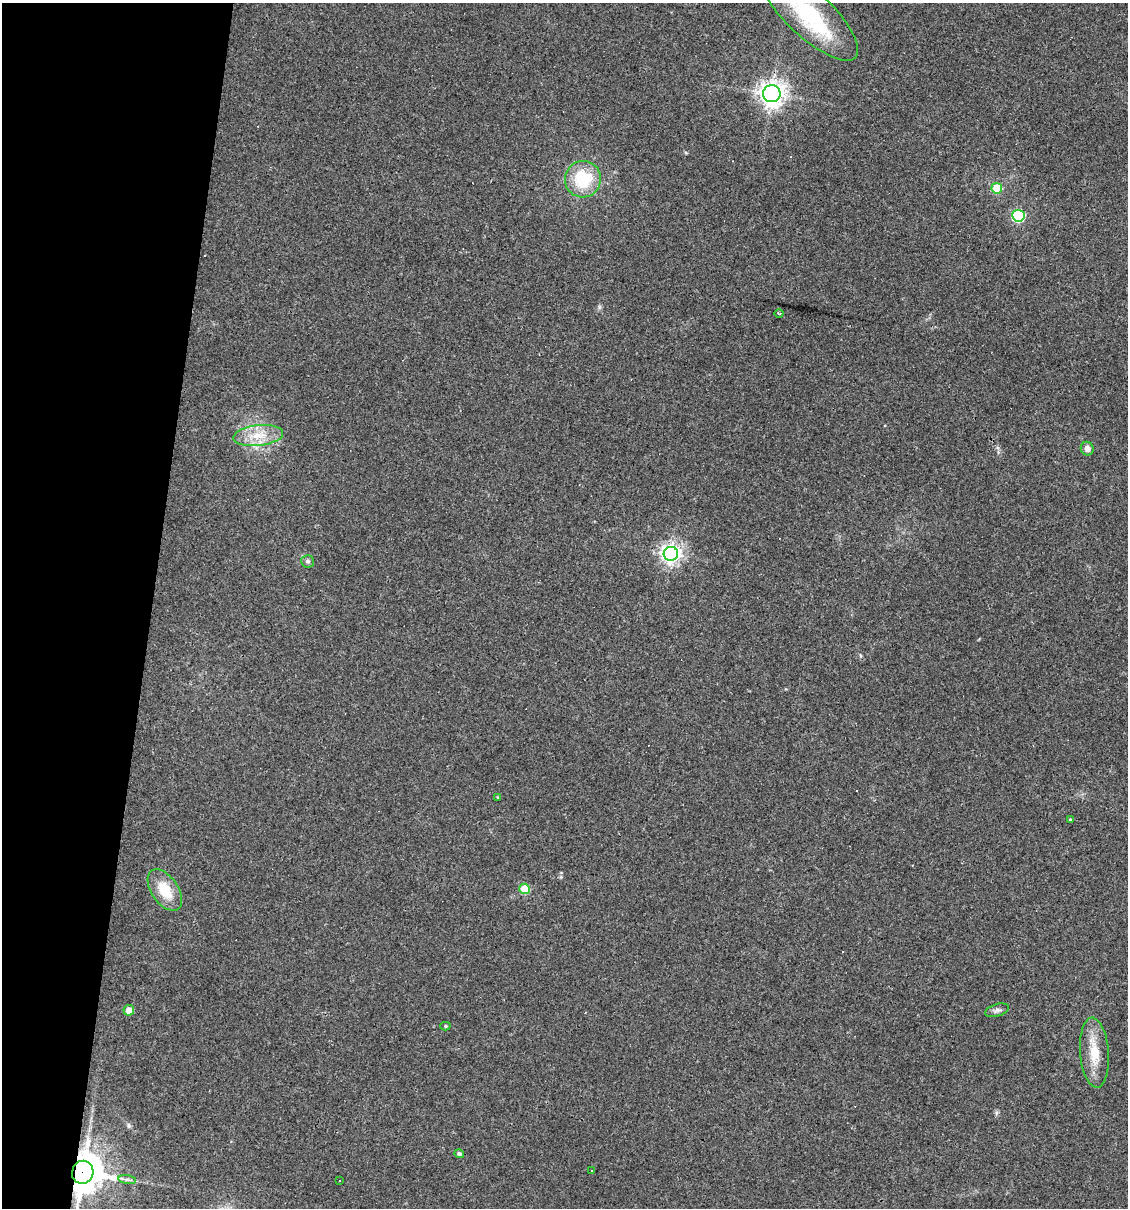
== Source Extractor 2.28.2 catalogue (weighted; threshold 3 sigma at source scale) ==
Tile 9 of 4 x 4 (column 1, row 3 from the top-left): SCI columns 113-1238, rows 1207-2412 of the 4845 x 4824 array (HDU 1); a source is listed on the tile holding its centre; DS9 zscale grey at full resolution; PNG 1130 x 1210 px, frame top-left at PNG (2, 3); each listed source drawn as its Kron ellipse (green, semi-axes under 4 px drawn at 4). Shown black and unused: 13% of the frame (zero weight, under 3 of 4 exposures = <1% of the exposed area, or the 3 px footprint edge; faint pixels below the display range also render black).
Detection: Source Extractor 2.28.2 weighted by HDU 2 'WHT'; one run over the whole footprint, this tile lists its part. Background 0.0911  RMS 0.0055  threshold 0.0247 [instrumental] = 3 sigma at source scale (4.5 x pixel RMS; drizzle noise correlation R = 1.50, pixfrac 1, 0.05/0.05 arcsec/px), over >= 5 px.
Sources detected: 27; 3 cosmic-ray / hot-pixel residue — neither listed nor drawn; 1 inside a brighter listed object's ellipse — not listed separately; the other 23 listed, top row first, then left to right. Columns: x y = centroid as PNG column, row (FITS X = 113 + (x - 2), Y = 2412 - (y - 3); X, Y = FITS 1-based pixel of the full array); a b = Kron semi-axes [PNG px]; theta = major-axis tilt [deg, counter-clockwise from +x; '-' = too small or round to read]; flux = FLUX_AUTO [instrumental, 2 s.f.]
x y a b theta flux
809 14 63 22 -43 52
772 94 8 8 - 450
583 179 18 18 - 26
997 188 5 5 - 18
1018 216 6 6 - 62
779 314 4 3 - 0.57
258 436 25 10 6 11
1087 449 7 6 - 3.4
671 554 7 7 - 300
307 561 6 6 - 1.5
497 797 3 3 - 0.58
1070 820 4 4 - 0.69
525 889 5 5 - 21
165 890 23 13 -56 14
129 1010 5 5 - 5
997 1010 12 6 17 1.9
445 1026 5 4 - 0.81
1094 1053 35 14 -85 14
459 1154 5 4 - 1.6
591 1171 3 3 - 1.8
83 1172 11 10 - 1400
127 1180 9 4 -9 1.5
340 1181 2 2 - 0.46
Overlapping masked pixels (flux is a lower limit): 1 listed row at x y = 83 1172
Isophote crosses this tile's border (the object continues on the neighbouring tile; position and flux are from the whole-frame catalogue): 2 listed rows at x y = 809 14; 83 1172